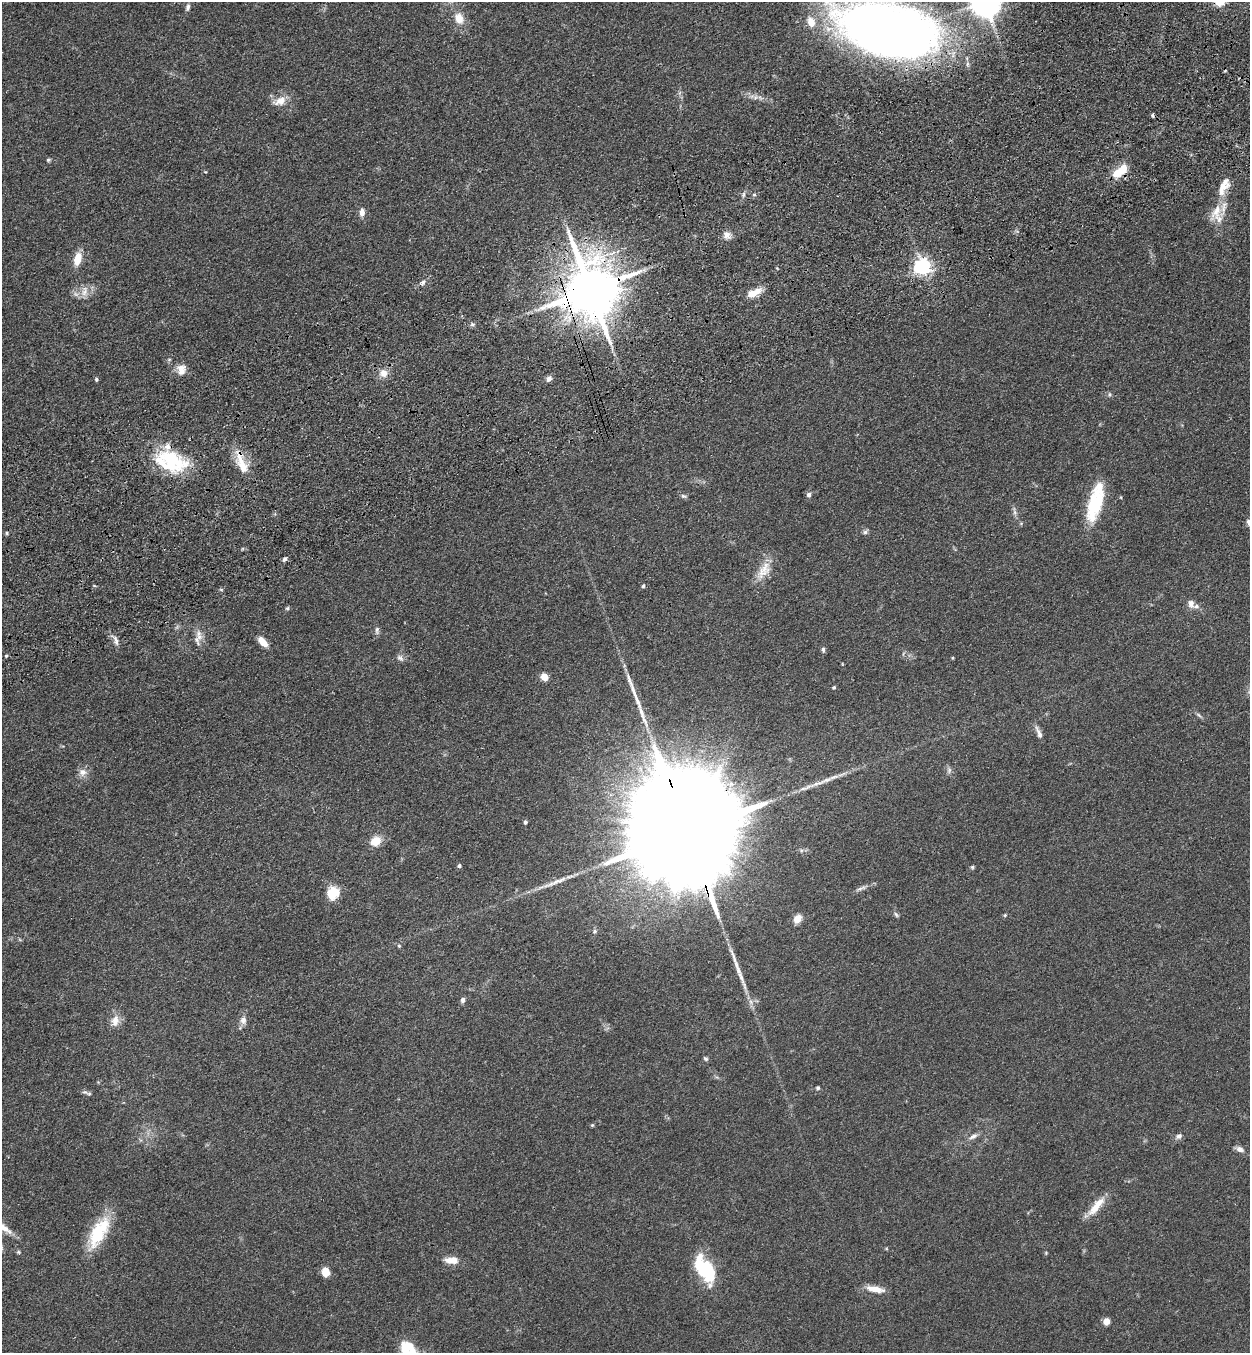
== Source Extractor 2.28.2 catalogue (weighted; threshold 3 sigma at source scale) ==
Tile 10 of 4 x 4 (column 2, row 3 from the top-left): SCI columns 1452-2699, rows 1464-2814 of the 5523 x 5630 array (HDU 1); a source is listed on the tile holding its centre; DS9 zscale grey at full resolution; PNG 1252 x 1355 px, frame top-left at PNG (2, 2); no overlay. Shown black and unused: <1% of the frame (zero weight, under 3 of 4 exposures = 6% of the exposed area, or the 3 px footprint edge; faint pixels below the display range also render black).
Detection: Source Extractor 2.28.2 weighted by HDU 2 'WHT'; one run over the whole footprint, this tile lists its part. Background 0.0595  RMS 0.0065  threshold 0.0292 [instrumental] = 3 sigma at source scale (4.5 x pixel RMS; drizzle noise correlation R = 1.50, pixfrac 1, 0.05/0.05 arcsec/px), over >= 5 px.
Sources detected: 107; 3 inside a brighter object's white glare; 2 cosmic-ray / hot-pixel residue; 4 long thin detections or spike segments (spike, bleed or trail) — not listed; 12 inside a brighter listed object's ellipse — not listed separately; the other 86 listed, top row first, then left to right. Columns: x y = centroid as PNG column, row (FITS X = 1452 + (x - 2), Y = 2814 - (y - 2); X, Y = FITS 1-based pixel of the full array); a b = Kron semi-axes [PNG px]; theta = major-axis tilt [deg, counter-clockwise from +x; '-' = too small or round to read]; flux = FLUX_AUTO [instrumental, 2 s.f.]
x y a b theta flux
188 7 9 6 78 2.1
459 18 13 10 -69 8.6
889 30 87 43 -13 680
280 101 19 10 20 7.5
48 160 6 5 - 0.98
1123 169 18 10 47 12
1225 181 9 8 - 2.8
743 194 9 5 81 1.6
754 195 5 4 - 0.82
1216 211 32 12 65 12
362 212 11 7 86 3.4
727 235 11 9 -60 4.2
77 259 15 8 75 9.5
922 266 6 6 - 250
423 282 7 6 - 1.8
590 290 17 14 -76 4500
84 291 17 8 72 5.6
752 294 16 9 13 7.5
472 324 6 4 -45 1.1
181 369 14 10 89 6.2
383 373 11 10 - 5.3
96 379 4 4 - 1.3
549 379 8 6 54 2.6
1109 394 7 4 72 1.1
172 462 40 25 -28 41
243 468 21 16 -65 10
809 495 5 5 - 2.5
683 496 8 5 -26 1.4
1121 497 4 3 - 0.52
1095 504 43 17 75 35
1014 511 14 4 -82 1.9
865 532 6 6 - 1.5
7 533 6 4 -90 0.82
285 559 7 5 55 1.7
764 570 29 14 56 12
643 586 5 4 - 0.96
221 589 6 3 -19 0.72
1191 604 11 8 -71 3.5
287 608 5 4 - 0.97
377 630 11 6 86 1.9
199 637 10 10 - 4.8
116 641 15 5 -75 3
263 642 11 6 -48 8.3
823 649 8 5 -89 1.4
6 656 4 3 - 0.71
400 658 11 6 -40 2.1
952 658 3 3 - 0.63
544 677 5 5 - 15
834 687 4 4 - 0.99
1199 715 9 4 -42 1.3
1039 733 17 5 -66 3.5
949 770 8 6 87 1.9
83 772 12 10 1 4.4
525 822 4 3 - 1.5
687 832 71 22 -72 47000
376 841 11 9 35 10
459 866 4 4 - 1.5
972 867 5 4 - 0.85
860 889 11 5 25 2.2
333 893 15 14 - 13
896 914 8 5 -62 1.2
1005 915 5 4 - 0.78
797 919 10 8 53 5.8
594 931 6 6 - 1.2
399 946 5 4 - 0.8
463 1000 6 5 - 2.3
243 1020 11 8 82 3.8
115 1021 17 11 77 6.3
706 1059 6 4 -38 1.1
818 1088 4 4 - 1.2
85 1092 10 5 -15 1.7
592 1125 5 4 - 0.71
973 1136 13 6 25 3
1179 1136 9 7 25 2.4
1240 1149 9 6 -20 3.4
1095 1208 26 12 47 10
3 1227 28 8 -35 8.9
98 1233 39 16 62 33
18 1252 5 4 - 0.86
1046 1253 5 4 - 0.62
452 1260 17 8 -2 7.2
704 1270 32 16 -65 38
325 1272 9 7 -79 7.9
875 1289 20 7 -10 8.6
1106 1321 5 4 - 12
407 1347 21 17 79 15
Overlapping masked pixels (flux is a lower limit): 4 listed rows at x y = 889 30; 1123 169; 590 290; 687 832
Isophote crosses this tile's border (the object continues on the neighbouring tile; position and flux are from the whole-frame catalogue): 3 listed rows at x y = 889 30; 3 1227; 407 1347